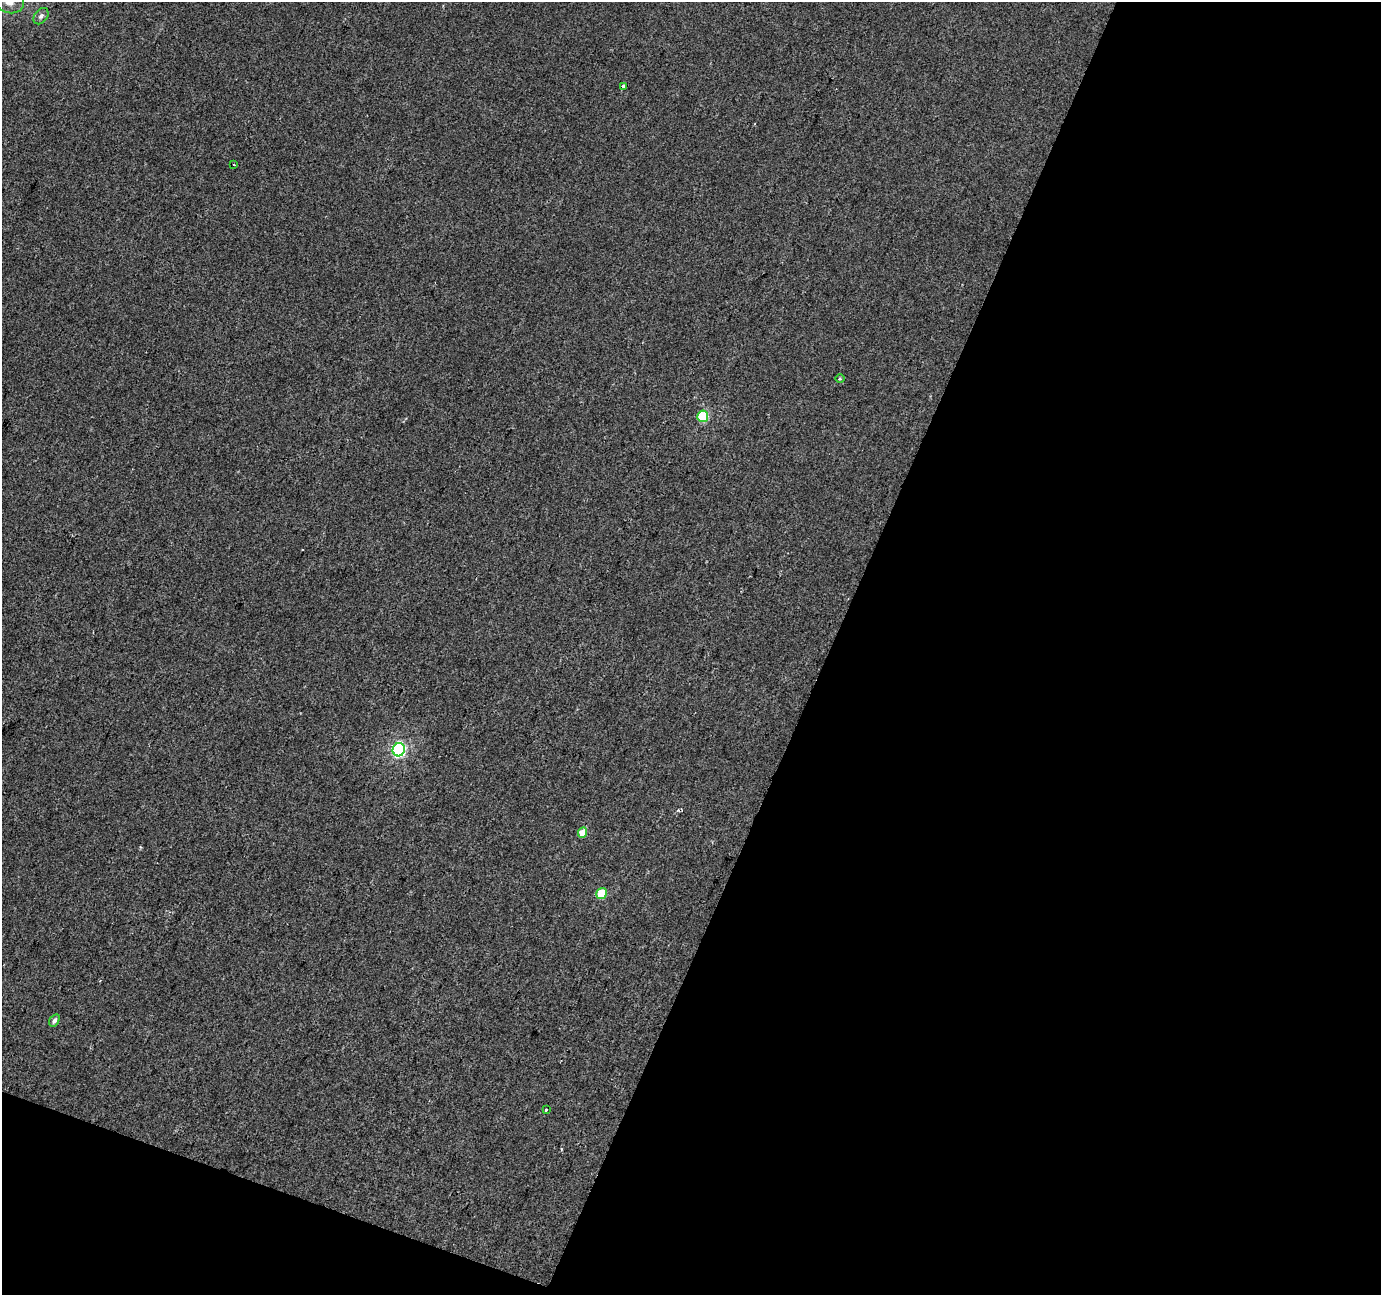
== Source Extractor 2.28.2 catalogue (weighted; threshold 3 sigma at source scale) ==
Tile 4 of 2 x 2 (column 2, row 2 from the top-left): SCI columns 1379-2757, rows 126-1418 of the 2757 x 2819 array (HDU 1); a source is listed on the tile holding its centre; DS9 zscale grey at full resolution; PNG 1383 x 1297 px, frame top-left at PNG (2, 2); each listed source drawn as its Kron ellipse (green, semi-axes under 4 px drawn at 4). Shown black and unused: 43% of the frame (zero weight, under 2 of 3 exposures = <1% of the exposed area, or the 3 px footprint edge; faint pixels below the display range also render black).
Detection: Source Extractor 2.28.2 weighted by HDU 2 'WHT'; one run over the whole footprint, this tile lists its part. Background 5.17e-04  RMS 0.0049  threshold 0.022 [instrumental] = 3 sigma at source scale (4.5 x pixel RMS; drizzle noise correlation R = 1.50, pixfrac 1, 0.0396/0.0396 arcsec/px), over >= 5 px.
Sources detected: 14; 3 cosmic-ray / hot-pixel residue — neither listed nor drawn; the other 11 listed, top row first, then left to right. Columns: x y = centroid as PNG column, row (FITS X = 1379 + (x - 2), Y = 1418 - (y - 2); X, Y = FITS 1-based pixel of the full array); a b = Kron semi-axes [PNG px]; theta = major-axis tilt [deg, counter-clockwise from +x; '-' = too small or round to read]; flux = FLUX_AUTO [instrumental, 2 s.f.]
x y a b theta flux
10 2 14 11 -15 5.1
41 16 9 6 52 1.6
623 86 3 3 - 1.9
234 164 3 2 - 0.86
840 379 5 3 - 0.53
703 416 6 5 - 29
399 750 7 6 - 78
583 833 5 4 - 7.5
601 893 6 5 - 16
54 1020 6 4 58 1.8
546 1110 3 3 - 1.2
Isophote crosses this tile's border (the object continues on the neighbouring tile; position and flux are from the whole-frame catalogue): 1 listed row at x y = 10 2